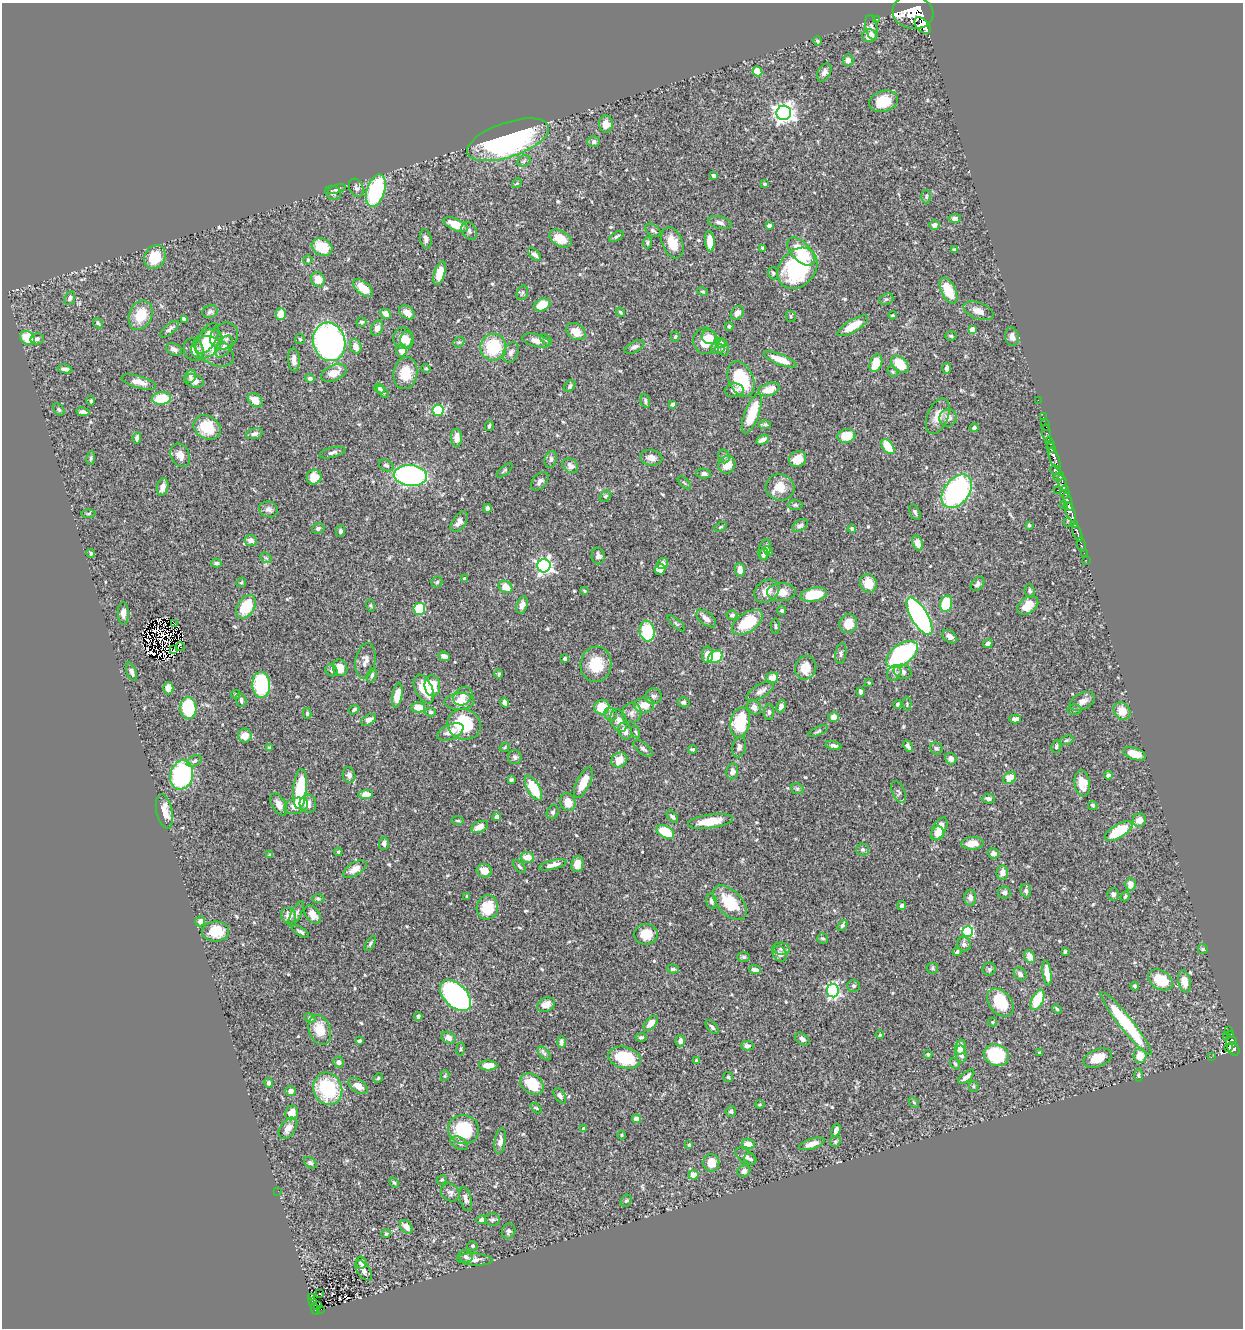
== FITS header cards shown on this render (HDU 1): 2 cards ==
NAXIS1  =                 1241
NAXIS2  =                 1326

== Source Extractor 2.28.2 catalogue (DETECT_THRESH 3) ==
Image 1241 x 1326 px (HDU 1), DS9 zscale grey, 1 PNG px = 1 image px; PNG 1245 x 1330 px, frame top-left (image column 1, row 1326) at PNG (2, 3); each listed source drawn as its Kron ellipse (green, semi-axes under 4 px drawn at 4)
Background 0.62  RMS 0.022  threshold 0.0657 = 3 sigma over >= 5 px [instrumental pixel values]
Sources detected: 580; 3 with non-positive FLUX_AUTO (blend fragments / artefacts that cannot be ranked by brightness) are neither listed nor drawn; of the other 577, the 500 brightest by FLUX_AUTO listed and drawn (77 fainter detections omitted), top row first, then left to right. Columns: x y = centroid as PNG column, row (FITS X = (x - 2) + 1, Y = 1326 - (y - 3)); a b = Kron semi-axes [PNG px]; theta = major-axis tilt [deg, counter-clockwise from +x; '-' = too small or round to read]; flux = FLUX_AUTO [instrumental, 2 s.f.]
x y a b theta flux
913 12 20 16 -9 6600
876 19 3 2 - 9
923 25 10 6 -45 4700
871 27 12 6 -79 5.5
869 36 7 6 - 17
817 41 5 4 - 2.7
848 60 6 5 - 7.6
757 71 5 4 - 18
824 73 9 6 61 6.5
884 101 14 10 18 34
784 113 7 7 - 840
606 124 8 7 - 12
508 140 43 17 19 330
594 142 6 5 - 4.2
524 161 7 5 23 3
714 176 4 4 - 5.6
517 183 5 4 - 1.7
765 184 4 3 - 1.8
356 188 9 7 -63 4.1
337 189 9 4 16 3.7
376 191 17 9 73 140
333 193 8 7 - 3.6
926 196 7 5 89 2.6
955 218 6 4 6 4.6
720 223 12 6 -14 5.3
455 225 13 6 -24 26
934 225 5 4 - 6.2
769 226 4 3 - 4
653 230 8 5 -35 4.1
469 231 10 7 -58 4.6
616 236 8 3 32 2.6
426 239 10 5 -78 4.7
560 239 12 7 -30 23
710 241 10 4 -85 21
647 243 6 3 86 1.8
672 243 16 10 -69 24
322 247 11 8 -28 39
763 248 4 3 - 2.8
954 250 4 3 - 2.9
801 252 17 9 -47 51
535 255 8 4 -44 4.5
155 257 12 10 60 39
308 260 5 4 - 1.6
797 268 22 17 48 160
439 273 12 5 73 21
773 273 6 5 - 3.1
318 280 8 6 -62 16
363 288 12 6 -41 23
948 291 14 7 -64 36
703 292 5 4 - 2.2
522 293 7 5 72 3.1
70 298 7 5 68 4.7
886 299 7 5 21 3.3
542 305 8 6 26 31
978 311 16 8 -20 11
210 312 8 6 18 3.7
620 312 5 3 - 2.2
407 313 8 6 -34 13
737 313 8 5 50 7.4
281 314 6 5 - 25
386 314 6 4 -42 13
140 315 15 11 67 36
892 315 4 3 - 1.7
791 316 6 5 - 2.3
184 319 4 4 - 4
361 322 5 5 - 2.7
98 323 6 3 -50 2.9
729 326 4 4 - 3.2
853 326 17 6 31 29
377 328 8 5 67 6.4
170 329 11 5 41 4.6
972 330 4 4 - 18
576 331 10 7 -35 19
224 336 15 12 40 13
951 336 5 4 - 2.1
675 337 5 3 - 2
709 337 7 7 - 10
1012 337 9 7 -78 9.9
27 338 7 6 - 38
207 338 17 9 60 28
403 338 10 9 - 16
37 339 6 5 - 4.8
300 339 5 5 - 2
407 340 8 6 -89 11
546 340 7 4 -41 2.4
536 341 14 6 -15 12
706 341 13 12 - 30
329 342 19 16 -75 420
459 342 6 4 41 2.2
721 343 5 5 - 4.4
207 344 17 12 41 46
224 346 12 6 58 7.6
356 346 7 5 -71 11
493 347 13 13 - 67
634 347 11 5 27 5.2
718 348 7 5 -3 3.4
723 348 8 5 -78 5.4
174 349 8 5 -24 5.3
194 350 11 9 -67 13
401 350 6 5 - 13
214 351 21 13 -27 16
511 352 10 7 65 6
294 360 11 5 -85 8.1
780 360 17 5 -21 27
876 363 9 6 70 32
900 364 10 7 -42 41
426 368 5 4 - 1.6
947 368 6 4 -86 2.9
65 369 7 3 -11 5.5
892 372 5 4 - 2
334 373 13 7 23 18
405 373 16 12 81 30
190 376 6 5 - 4.8
310 378 5 4 - 4.6
741 379 18 12 -66 75
194 381 10 6 -16 9
139 382 18 6 -15 13
570 386 6 4 50 4.4
380 388 5 4 - 1.9
769 389 11 6 19 19
734 390 9 7 5 5.4
383 392 7 4 -45 2.5
161 398 9 6 5 49
255 400 8 6 -43 14
1038 400 2 2 - 8.7
91 401 5 3 - 2
645 401 7 4 -75 3
673 404 4 3 - 3.5
59 409 7 5 -50 2.5
438 410 6 5 - 65
83 412 6 4 -10 4.3
752 413 21 7 69 47
938 416 18 10 67 17
1043 417 2 2 - 4.8
948 418 9 8 - 9
765 425 6 4 1 2.3
1045 425 6 2 -71 14
489 426 5 3 - 2.3
207 427 14 11 -31 44
974 428 4 4 - 3.5
1047 433 9 3 -80 42
254 434 9 5 13 5
846 436 9 7 12 28
137 438 5 4 - 3.2
457 438 9 5 -88 9.9
763 440 6 4 29 7.3
1050 443 6 3 -68 190
888 447 8 5 -55 42
1051 448 5 4 - 640
332 453 13 5 13 5.2
180 455 12 9 -64 12
724 456 7 5 -69 3.4
91 458 7 4 79 2.6
651 458 11 7 -9 9.9
1054 458 11 4 -70 550
551 459 8 6 75 5
797 459 9 7 32 18
386 465 7 5 -29 3.7
727 465 9 8 - 22
570 466 8 6 -38 6.7
505 470 9 4 40 2.6
1055 470 6 3 -31 210
704 474 7 5 -7 3.6
410 475 16 10 -6 290
314 477 7 7 - 18
1059 477 5 3 - 160
540 481 11 7 50 6.1
684 483 8 3 -45 1.9
1062 483 8 3 -76 200
163 487 9 5 75 9.2
780 487 14 13 - 23
1057 490 2 2 - 36
957 491 19 12 53 260
1065 492 7 4 89 300
605 496 6 4 40 2.6
1068 501 9 3 -72 180
1064 504 2 2 - 8.3
795 505 7 5 1 2.7
487 508 4 3 - 4.1
269 509 9 8 - 5.8
915 512 8 5 -63 3.4
1070 512 10 4 -67 1100
89 514 7 3 1 2
459 522 11 6 53 9.1
1067 522 2 2 - 13
1075 524 4 3 - 260
800 525 8 5 32 4.3
1029 525 3 3 - 1.8
720 527 6 3 28 1.7
318 528 6 5 - 3.5
852 529 4 3 - 2.7
340 531 6 4 88 3.5
1077 533 9 3 -71 580
251 540 6 5 - 6.8
918 543 8 5 -68 14
1081 544 6 3 -75 82
764 550 11 5 74 7.4
768 551 5 4 - 2.6
91 553 4 4 - 2.6
1084 553 2 2 - 4.4
764 555 6 4 87 3.3
598 556 8 6 -81 5
266 558 6 4 -41 2.6
1086 560 2 2 - 9.6
216 563 5 4 - 4
662 564 5 5 - 8
544 566 6 6 - 450
660 569 5 5 - 8
740 570 7 5 -87 10
464 579 4 3 - 2.2
241 582 5 4 - 2
437 582 5 5 - 2.5
868 583 9 8 - 21
977 584 8 5 50 4.3
505 587 7 5 -30 20
584 591 4 3 - 1.7
767 591 13 10 35 15
1030 591 7 5 -82 3.1
781 592 14 9 2 15
814 595 13 6 11 39
946 603 8 5 77 49
370 605 6 4 -72 2
522 605 9 5 74 8.3
1028 606 12 7 36 19
246 607 13 8 56 57
419 609 6 6 - 65
782 611 5 4 - 2.2
123 613 11 5 -89 8.9
732 615 5 4 - 2.8
919 616 21 8 -59 380
706 618 12 6 -38 8.3
747 622 17 9 34 60
174 623 3 2 - 1.8
676 623 11 3 -41 2.6
848 624 9 8 - 24
775 626 8 3 -89 2.2
647 631 10 7 -81 77
950 637 8 5 -38 6.6
988 643 5 4 - 5.4
180 647 5 3 - 2.3
173 650 3 2 - 1.7
841 654 10 5 81 3.8
902 654 18 10 36 230
708 655 8 5 -88 13
444 656 6 4 -22 8.4
715 657 7 6 - 50
565 659 4 3 - 3
365 661 18 10 79 12
596 664 18 15 85 40
340 668 8 7 - 18
806 668 12 10 68 21
331 671 7 5 -42 3.5
131 672 9 5 -68 5.1
903 672 9 7 -15 6.3
894 673 8 6 60 5.2
499 674 4 4 - 1.7
372 675 8 4 70 3.5
772 678 6 5 - 16
869 683 4 3 - 2
261 685 13 9 -88 120
432 686 10 8 -83 28
168 688 6 5 - 9.9
424 689 15 8 -64 36
760 691 15 6 30 8.5
861 692 5 3 - 4.5
236 695 4 4 - 2
397 696 12 5 79 20
463 696 10 8 40 11
653 696 8 8 - 4.8
241 700 7 5 -75 4.6
459 701 15 8 3 16
1082 701 13 8 26 10
505 702 5 4 - 4.7
684 702 5 5 - 4
898 704 4 4 - 2.3
907 704 7 4 -89 2.2
644 705 10 8 2 21
781 706 6 4 64 5.3
418 707 7 5 0 17
602 707 8 7 - 37
754 707 7 6 - 7.5
188 708 11 8 -89 80
1074 709 7 5 -1 2.7
354 710 6 4 34 3
1122 711 9 8 - 17
431 712 5 4 - 2.5
769 712 8 5 90 3.2
307 713 5 4 - 2
632 713 10 9 - 8
610 714 7 6 - 4.3
834 717 5 4 - 10
1015 719 6 4 0 4.5
369 720 8 5 30 7.3
619 721 11 8 -67 10
740 722 15 9 77 59
464 724 17 15 -19 83
625 731 8 6 -67 13
818 731 11 3 25 2.8
450 732 14 7 23 15
636 732 6 4 -70 1.7
245 736 7 7 - 17
1066 740 7 4 20 2.4
834 746 8 4 -11 4.9
908 746 6 3 -64 6.1
1056 746 7 4 72 2.8
505 747 5 3 - 1.7
739 747 10 7 78 4.8
269 748 4 3 - 3.3
643 748 11 5 -39 5
936 748 6 5 - 3.2
693 749 4 3 - 2.3
1134 754 11 6 -18 20
515 757 7 7 - 3.8
951 759 6 5 - 6
619 760 8 7 - 16
194 761 8 5 29 3.6
732 771 8 6 81 6.6
182 775 15 11 75 190
349 775 8 6 -72 5.5
1108 775 4 4 - 3.9
1010 778 7 5 39 20
511 780 4 3 - 2.4
583 783 16 6 65 25
1082 783 13 7 -83 20
534 788 14 6 -60 53
300 789 20 6 85 92
797 789 6 5 - 2.7
899 792 11 6 -68 3.6
366 795 7 4 6 16
989 799 6 5 - 4.4
568 802 9 7 -64 18
279 804 12 6 -59 10
308 804 9 8 - 12
1093 805 5 4 - 2.8
296 806 12 8 16 20
164 811 17 8 -77 20
553 812 7 6 - 3.7
497 817 4 4 - 4.6
672 817 7 4 -48 3.4
1139 820 7 6 - 14
458 821 6 3 -1 2
711 821 23 7 8 30
479 827 9 5 24 12
939 829 12 6 61 23
1118 831 16 6 31 76
665 832 9 6 -29 54
938 833 7 6 - 12
384 843 6 5 - 5.5
972 843 11 6 3 18
863 849 6 6 - 3.5
338 852 4 4 - 1.9
993 853 6 5 - 6.4
269 855 4 3 - 2.6
527 857 6 5 - 16
577 864 8 6 82 12
553 865 14 4 14 8.5
520 867 8 3 -45 2.3
355 869 13 6 31 14
484 871 7 6 - 15
1002 872 7 5 86 8.1
1130 884 6 5 - 11
1026 891 7 5 -73 3.7
1004 892 6 6 - 4.9
1113 894 6 5 - 4.3
467 896 4 3 - 1.7
1125 896 5 4 - 2.7
970 898 8 6 -89 6.3
318 899 6 4 -1 2.4
711 901 8 5 -73 3.9
730 903 21 12 -47 50
902 906 4 4 - 3.8
487 907 12 10 79 43
296 914 14 5 64 5
313 915 10 6 -54 11
289 916 8 7 - 12
200 921 5 5 - 6.1
842 925 6 4 50 3
216 931 13 10 2 31
301 932 9 4 -33 3.7
968 932 5 5 - 140
646 934 12 10 2 27
823 939 5 5 - 2.6
370 944 8 3 59 2.6
964 944 7 7 - 4.9
781 949 9 6 -8 4.4
1203 949 5 5 - 1.8
1065 951 3 2 - 1.7
957 952 4 4 - 3.1
780 954 8 6 -54 5.2
1030 956 7 5 -65 14
744 957 6 5 - 3
932 968 6 5 - 2.4
673 969 6 4 -7 3.3
989 969 6 6 - 3.6
755 970 6 3 -8 6.2
1047 973 12 4 -82 18
1020 974 7 5 -48 4.5
1161 980 13 9 -34 45
1184 981 11 6 -79 15
854 986 6 6 - 3.5
1135 986 4 3 - 2.8
833 991 7 6 - 220
456 996 19 11 -45 480
1037 1000 11 5 65 45
1000 1002 16 11 -50 47
546 1005 9 6 25 15
1057 1009 5 4 - 1.7
418 1016 4 4 - 3.2
310 1018 6 4 -26 2.1
992 1022 5 4 - 1.9
651 1023 9 5 47 10
1126 1024 40 6 -51 120
712 1027 8 4 -48 3.8
320 1030 15 10 -71 30
1229 1030 4 3 - 13
1231 1034 3 3 - 56
880 1035 4 3 - 1.7
1226 1036 3 2 - 2.8
641 1037 5 4 - 2.3
449 1038 7 5 -26 7.7
802 1039 8 5 -34 4.8
359 1041 4 3 - 2.9
680 1041 6 5 - 6
1231 1041 5 3 - 63
561 1042 6 3 90 3.6
747 1046 6 4 -1 4.2
960 1047 7 5 76 12
1228 1047 2 2 - 55
461 1049 6 3 82 1.8
1233 1049 7 5 -56 210
544 1053 8 4 -49 3
1039 1053 3 3 - 2.2
928 1054 4 3 - 2.2
961 1054 8 5 -79 7.4
996 1055 13 10 -20 84
1140 1056 7 6 - 23
1211 1057 2 2 - 4.5
625 1058 16 10 -13 59
1098 1058 15 9 22 25
696 1060 4 3 - 1.6
339 1062 6 5 - 5.1
955 1064 6 4 -54 2
488 1065 9 5 -1 16
1139 1075 6 4 90 2.5
445 1076 5 4 - 2.2
728 1077 5 5 - 2.1
966 1077 9 4 40 8.5
378 1078 5 4 - 1.7
269 1083 5 4 - 3.7
532 1084 13 9 -34 42
358 1086 11 6 -32 15
973 1086 5 5 - 2.1
328 1089 16 14 -69 90
291 1091 5 5 - 9.4
560 1096 9 5 -56 4
914 1102 6 3 -45 1.8
760 1104 4 4 - 1.7
536 1108 6 3 -43 1.6
731 1111 5 5 - 2.9
292 1113 7 6 - 15
636 1119 4 4 - 10
288 1128 12 7 54 11
584 1128 4 3 - 2.3
463 1130 16 14 -23 74
836 1130 7 4 74 6.9
622 1135 4 4 - 1.6
500 1141 13 5 80 6.6
835 1142 5 5 - 2.2
459 1143 9 6 -29 4.3
748 1144 6 5 - 13
812 1144 13 5 18 13
689 1145 4 3 - 2.3
746 1156 11 6 -37 6
750 1159 6 5 - 3.5
310 1163 7 5 -39 4.6
711 1163 9 8 - 20
744 1171 7 5 29 5.7
694 1175 5 5 - 20
442 1180 5 4 - 1.8
394 1183 5 4 - 1.7
278 1191 2 2 - 2.9
450 1193 10 8 -39 5.6
466 1199 12 6 -75 6.5
626 1201 6 5 - 2.4
481 1220 5 4 - 3.8
492 1220 7 6 - 3.1
406 1227 7 5 -50 12
508 1231 8 6 66 3.6
386 1234 5 4 - 1.6
473 1246 5 4 - 1.7
465 1257 7 6 - 5.4
475 1259 18 6 -3 8.9
361 1262 6 5 - 6.5
363 1270 11 6 -56 7
319 1294 3 3 - 2.3
311 1298 4 2 - 7.7
312 1301 4 3 - 5.4
317 1306 3 3 - 12
315 1309 6 3 -65 55
321 1309 2 2 - 4.8
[77 fainter detections neither listed nor drawn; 3 non-positive-flux detections neither listed nor drawn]